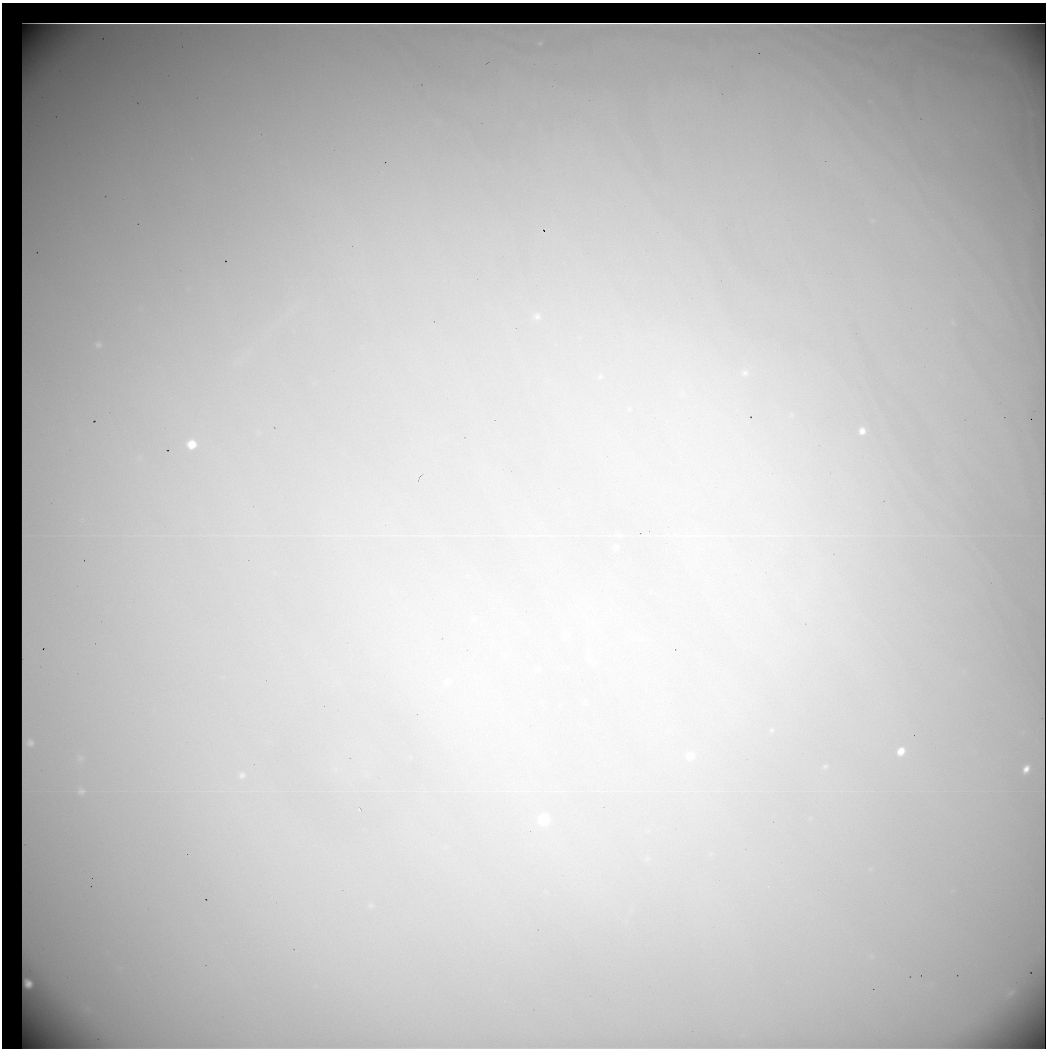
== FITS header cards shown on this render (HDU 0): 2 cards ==
NAXIS1  =                 1044 / No. of pixels in X
NAXIS2  =                 1046 / No. of pixels in Y

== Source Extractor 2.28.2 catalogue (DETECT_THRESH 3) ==
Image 1044 x 1046 px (HDU 0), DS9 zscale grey, 1 PNG px = 1 image px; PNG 1048 x 1050 px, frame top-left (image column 1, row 1046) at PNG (2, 3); no overlay
Background 18700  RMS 260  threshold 768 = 3 sigma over >= 5 px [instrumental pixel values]
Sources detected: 19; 1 with non-positive FLUX_AUTO (blend fragments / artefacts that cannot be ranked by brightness) is not listed; the other 18 listed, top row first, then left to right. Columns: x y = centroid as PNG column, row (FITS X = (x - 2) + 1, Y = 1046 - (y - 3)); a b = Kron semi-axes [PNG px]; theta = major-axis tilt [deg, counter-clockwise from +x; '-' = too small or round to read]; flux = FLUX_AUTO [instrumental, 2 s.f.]
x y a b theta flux
537 316 9 7 -16 57000
98 345 7 7 - 41000
745 373 10 8 -12 81000
862 431 7 6 - 110000
192 444 9 9 - 290000
616 547 6 5 - 33000
565 635 9 8 - 76000
537 669 7 6 - 36000
448 682 9 8 - 67000
30 743 6 5 - 57000
901 751 9 7 51 200000
690 756 10 8 31 160000
825 766 7 5 44 30000
1026 769 7 5 58 110000
242 775 8 7 - 52000
81 791 9 6 11 55000
544 819 9 8 - 660000
28 983 9 8 - 150000
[1 non-positive-flux detection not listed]